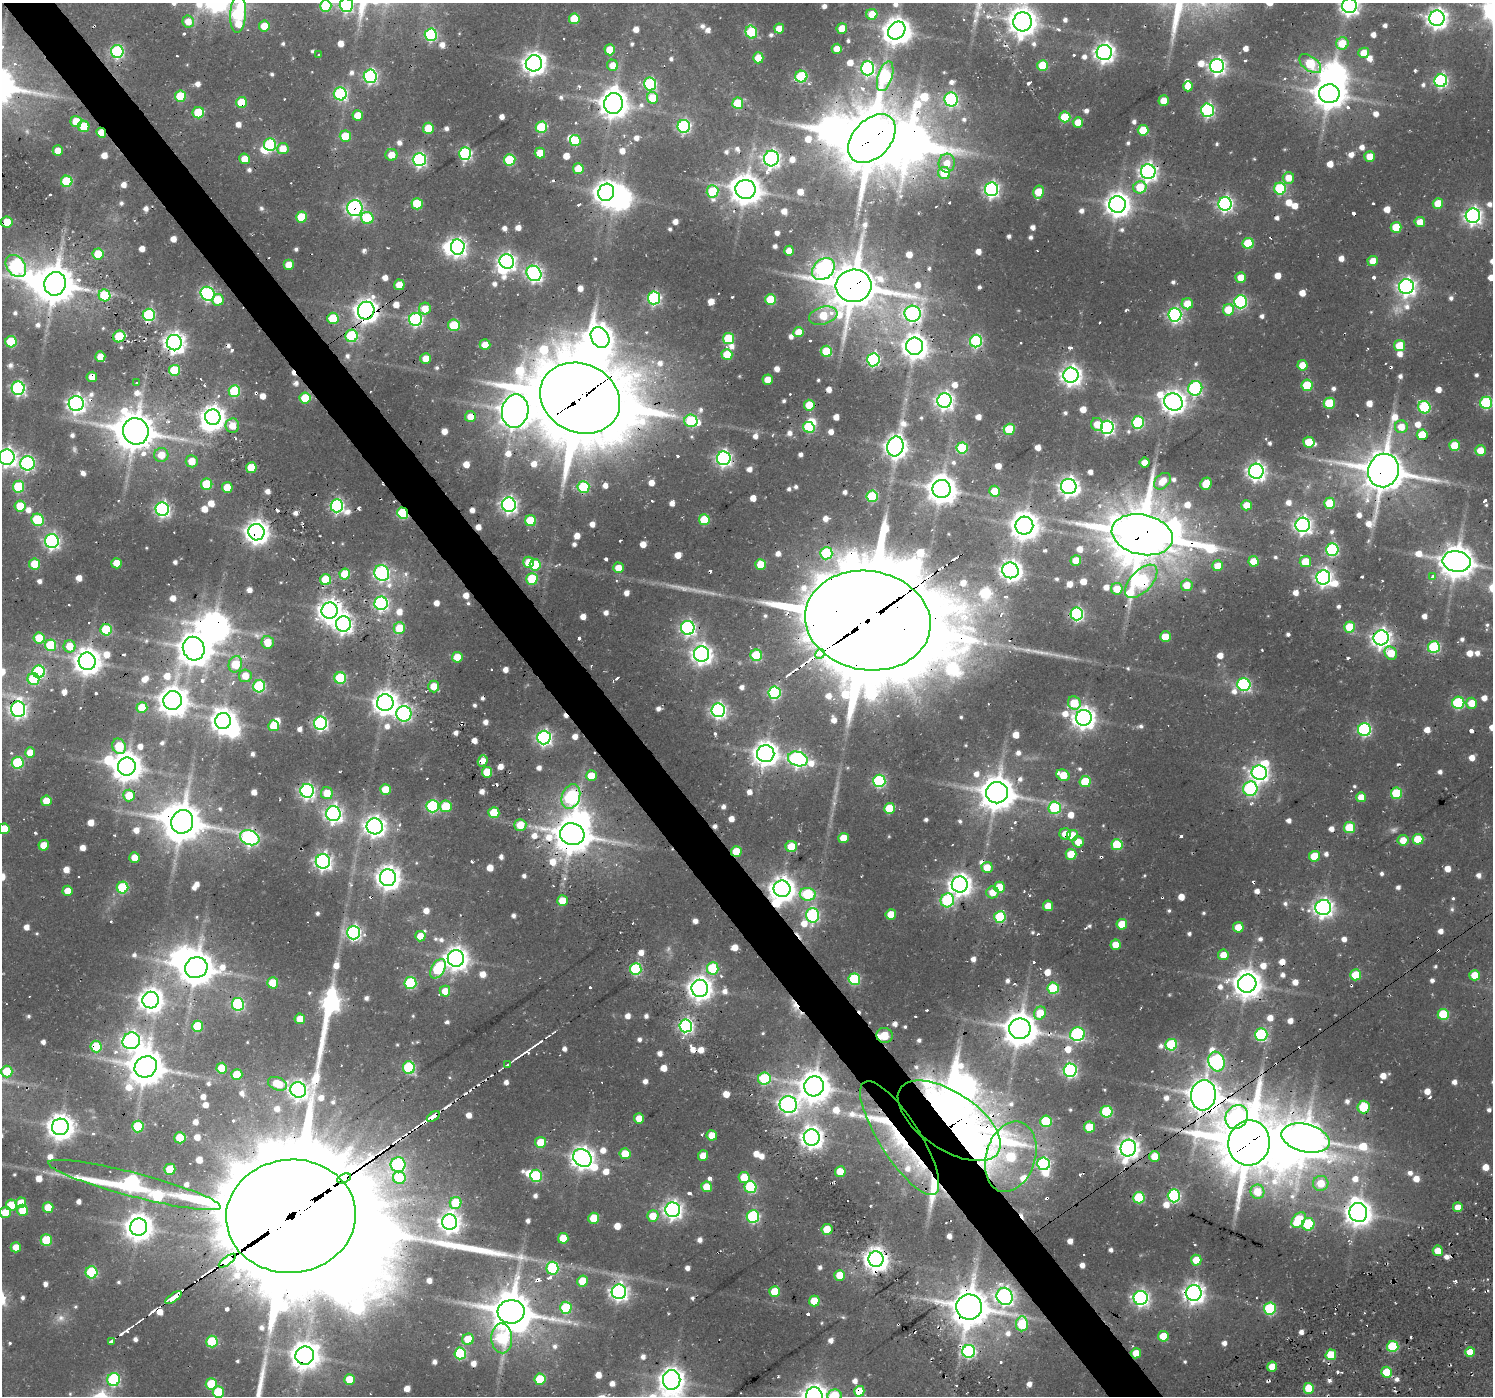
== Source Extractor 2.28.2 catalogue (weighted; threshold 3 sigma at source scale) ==
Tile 11 of 4 x 4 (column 3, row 3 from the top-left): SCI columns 3213-4703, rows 1599-2992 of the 6194 x 6150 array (HDU 1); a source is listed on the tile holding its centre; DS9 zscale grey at full resolution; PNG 1495 x 1398 px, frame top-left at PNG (2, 3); each listed source drawn as its Kron ellipse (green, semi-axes under 4 px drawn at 4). Shown black and unused: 4% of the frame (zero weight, under 2 of 3 exposures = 8% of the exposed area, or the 3 px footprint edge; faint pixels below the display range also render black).
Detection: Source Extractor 2.28.2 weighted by HDU 2 'WHT'; one run over the whole footprint, this tile lists its part. Background 0.0462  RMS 0.0054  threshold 0.0243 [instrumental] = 3 sigma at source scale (4.5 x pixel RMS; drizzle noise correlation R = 1.50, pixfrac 1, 0.0396/0.0396 arcsec/px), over >= 5 px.
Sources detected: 1153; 8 too faint to see at this stretch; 32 inside a brighter object's white glare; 56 cosmic-ray / hot-pixel residue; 9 long thin detections or spike segments (spike, bleed or trail) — neither listed nor drawn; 13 inside a brighter listed object's ellipse — not listed separately; of the other 1035, all 500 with FLUX_AUTO >= 7.31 (the completeness limit of this list) listed and drawn (535 fainter detections not listed), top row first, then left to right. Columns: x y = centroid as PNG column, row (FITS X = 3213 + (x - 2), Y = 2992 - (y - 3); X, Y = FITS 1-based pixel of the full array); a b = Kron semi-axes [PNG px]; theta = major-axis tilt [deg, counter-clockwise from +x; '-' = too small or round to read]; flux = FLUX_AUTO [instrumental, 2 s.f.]
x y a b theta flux
346 5 7 6 - 96
326 6 6 5 - 34
1349 6 7 7 - 260
238 14 19 8 87 86
872 14 5 5 - 13
1437 18 8 7 - 340
574 19 5 5 - 20
188 21 6 6 - 8
1023 22 9 9 - 750
264 26 5 5 - 11
779 28 5 5 - 8
842 28 5 5 - 11
897 30 10 8 47 640
751 32 6 5 - 38
431 35 6 6 - 71
1342 43 6 6 - 14
837 49 5 5 - 8.7
610 50 5 5 - 15
117 51 6 6 - 85
1104 53 7 7 - 300
1364 53 5 5 - 11
319 54 3 3 - 7.9
758 58 5 5 - 11
534 63 8 8 - 440
1310 64 13 7 -37 34
613 65 5 5 - 7.3
1043 65 5 5 - 23
1217 66 7 7 - 200
868 68 7 6 - 120
370 76 7 6 - 110
801 76 6 6 - 49
885 76 15 7 72 56
1441 81 6 6 - 100
650 84 6 6 - 76
1188 86 5 5 - 8.4
340 94 6 6 - 79
1329 94 10 9 - 850
180 96 5 5 - 25
653 98 6 5 - 16
951 99 7 6 - 88
1164 101 5 5 - 9.8
241 102 5 5 - 17
613 103 10 9 - 810
738 103 5 5 - 24
1208 110 6 6 - 98
198 113 6 5 - 24
358 115 5 5 - 12
1065 117 5 5 - 24
76 121 6 5 - 13
1078 122 5 5 - 9
84 126 6 5 - 21
684 126 6 6 - 95
541 127 6 5 - 38
428 128 5 5 - 17
1143 130 5 5 - 18
101 133 5 4 - 11
345 136 5 5 - 17
872 139 28 18 48 3500
575 140 5 5 - 25
270 145 6 6 - 61
283 148 5 5 - 9.9
58 151 5 5 - 8.1
465 153 6 6 - 100
540 153 5 5 - 11
391 155 6 6 - 8.7
1370 156 5 5 - 9.9
771 158 8 7 - 200
245 159 5 5 - 9.3
419 159 6 6 - 120
510 160 6 5 - 40
947 163 9 8 - 7.9
578 169 5 5 - 15
1148 172 7 7 - 230
944 173 6 6 - 18
1288 178 6 6 - 7.6
67 181 5 5 - 36
1140 187 6 6 - 18
745 189 10 9 - 920
991 189 7 6 - 170
1280 189 6 6 - 51
712 191 6 6 - 28
606 192 9 8 - 470
1038 192 6 5 - 16
1438 203 5 5 - 13
417 204 5 5 - 24
1117 204 8 8 - 530
1225 204 7 6 - 160
355 208 8 8 - 150
1473 216 7 7 - 220
301 217 5 5 - 21
367 218 6 6 - 32
7 222 6 5 - 14
1420 222 5 5 - 7.9
1396 227 5 5 - 18
1248 243 5 5 - 29
458 247 8 7 - 210
789 251 5 5 - 8.4
98 254 5 5 - 16
507 261 7 7 - 240
1373 261 5 5 - 10
289 265 5 5 - 9.5
16 266 12 9 -51 120
823 269 12 9 44 170
534 273 8 7 - 170
1241 277 5 5 - 9.9
55 284 12 11 - 1500
399 285 5 5 - 10
854 286 18 16 5 2100
1406 287 7 7 - 240
208 294 7 6 - 120
104 295 6 5 - 29
654 298 6 6 - 92
218 300 6 6 - 12
771 300 5 5 - 25
1240 302 6 6 - 87
1187 304 5 5 - 12
425 309 6 6 - 9.4
1228 310 6 5 - 18
366 311 9 8 - 500
913 314 8 8 - 160
149 315 6 6 - 77
1175 315 7 6 - 140
823 316 14 8 16 20
333 318 6 5 - 24
416 319 6 6 - 100
454 325 6 5 - 29
798 332 5 5 - 8
119 336 6 5 - 27
352 336 6 6 - 55
600 337 11 8 -58 560
728 338 5 5 - 30
976 341 6 6 - 82
11 342 6 5 - 31
174 343 8 7 - 360
485 345 5 5 - 11
915 346 9 8 - 540
1400 346 5 5 - 18
826 351 6 5 - 23
727 355 5 5 - 21
100 357 5 5 - 7.5
426 359 5 5 - 8.8
873 360 6 6 - 100
1302 365 5 5 - 10
174 370 5 5 - 32
1071 375 7 7 - 340
92 377 5 5 - 8.2
768 380 5 5 - 8.7
137 383 3 3 - 7.9
1307 385 6 5 - 27
18 388 7 6 - 110
1195 388 7 7 - 91
234 391 6 6 - 39
305 398 5 5 - 19
580 398 41 34 -25 6500
944 401 7 7 - 240
1173 402 9 8 - 470
1329 403 5 5 - 24
1486 403 6 6 - 61
76 404 7 7 - 250
809 405 5 5 - 15
1424 407 6 6 - 52
515 411 17 13 79 1100
470 416 5 5 - 7.5
213 417 8 7 - 490
691 421 6 6 - 38
1138 422 6 6 - 65
1097 424 6 6 - 9
232 426 7 7 - 9
809 427 6 5 - 33
1107 427 6 6 - 130
1401 427 6 6 - 9.2
1009 429 5 5 - 24
136 431 13 12 - 1500
1422 435 5 5 - 17
1309 442 5 5 - 16
1454 445 5 5 - 15
895 446 10 8 75 400
962 448 6 5 - 38
1480 450 5 5 - 9.4
161 455 7 7 - 8.7
7 457 7 7 - 270
724 458 7 6 - 170
192 461 6 6 - 8.9
27 463 7 7 - 110
1145 463 5 5 - 7.9
251 468 5 5 - 17
1383 470 17 15 72 1800
1256 471 7 7 - 260
1162 481 10 6 45 9.9
207 484 6 5 - 32
1206 484 6 5 - 16
1069 486 7 7 - 300
18 487 6 6 - 38
227 487 5 5 - 12
583 487 6 6 - 47
942 489 9 9 - 820
995 491 5 5 - 13
872 496 6 5 - 46
1330 503 5 5 - 24
509 505 7 7 - 200
1246 505 5 5 - 8.3
20 506 5 5 - 13
337 506 6 6 - 110
162 509 7 6 - 150
403 513 6 5 - 49
38 520 6 6 - 38
704 520 5 5 - 24
530 521 5 5 - 29
1303 525 7 7 - 230
1024 526 9 9 - 770
256 532 8 8 - 490
1142 535 31 20 -12 3100
52 541 7 6 - 160
1332 550 6 6 - 81
826 553 6 6 - 50
1076 560 5 5 - 8.8
1254 561 5 5 - 12
1457 561 14 10 -9 1200
529 562 5 5 - 11
1305 562 5 5 - 13
117 563 5 5 - 8.2
35 564 5 5 - 18
761 564 5 5 - 12
535 565 6 5 - 19
1218 566 5 5 - 11
618 568 5 5 - 8
1010 570 8 8 - 340
382 573 8 7 - 160
345 574 5 5 - 19
1433 576 4 3 - 9.5
1323 577 7 7 - 220
532 579 6 5 - 30
326 580 5 5 - 22
1141 581 20 10 46 100
1187 585 6 6 - 9.5
1117 589 6 5 - 11
381 603 7 6 - 130
330 611 8 8 - 460
1077 614 6 6 - 110
868 621 63 49 -9 14000
343 624 8 7 - 260
1349 627 5 5 - 18
399 628 6 6 - 15
688 628 7 6 - 150
106 630 6 5 - 32
1165 637 5 5 - 12
39 638 5 5 - 15
1381 638 7 7 - 300
268 642 6 6 - 11
51 645 5 5 - 33
70 646 6 6 - 11
1434 647 6 6 - 51
194 649 12 10 -67 1000
1391 653 7 6 - 12
702 654 8 7 - 330
820 654 5 4 - 260
756 655 6 5 - 30
457 657 5 5 - 11
87 661 9 8 - 670
235 664 8 6 70 18
39 672 6 6 - 72
245 676 6 6 - 8
340 678 6 6 - 45
33 679 6 6 - 37
1244 684 6 6 - 90
259 686 6 6 - 60
434 686 6 5 - 8.6
774 693 6 6 - 72
173 701 9 9 - 800
385 703 8 8 - 530
1074 703 7 6 - 18
1458 703 6 6 - 63
1472 703 5 5 - 9.5
142 707 5 5 - 12
18 709 8 7 - 200
718 710 7 7 - 170
404 714 8 7 - 140
1084 718 8 8 - 430
223 721 8 7 - 500
321 723 6 6 - 130
274 726 5 5 - 14
1364 729 6 6 - 98
544 738 7 6 - 170
119 746 8 6 -64 25
30 753 5 5 - 7.7
766 754 8 8 - 550
798 759 10 7 -17 190
483 761 6 4 73 7.5
18 763 6 6 - 46
127 766 9 9 - 860
487 772 5 5 - 16
1259 773 7 7 - 240
1063 775 7 5 -25 13
591 776 5 5 - 12
879 781 6 6 - 70
1085 782 5 5 - 24
386 789 5 5 - 13
1250 789 7 7 - 80
307 791 7 6 - 160
327 793 6 6 - 11
997 793 11 10 - 1200
1397 793 5 5 - 32
129 795 6 6 - 13
571 797 13 9 71 90
1361 797 5 5 - 7.8
46 801 5 5 - 9.9
432 806 6 6 - 77
446 806 6 6 - 24
889 808 5 5 - 19
1055 808 6 6 - 44
494 813 5 5 - 19
333 814 7 7 - 230
182 822 12 11 - 1500
520 825 6 6 - 10
375 826 8 8 - 370
1349 828 5 5 - 27
4 829 5 5 - 9.9
572 834 12 11 - 1400
1065 834 6 5 - 8.4
1072 835 5 5 - 14
250 838 10 7 -20 170
843 838 5 5 - 10
1418 839 5 5 - 17
1403 840 5 5 - 8
1078 842 6 5 - 8
44 845 5 5 - 9.3
1117 845 5 5 - 33
791 846 5 5 - 13
736 851 5 5 - 12
1071 854 5 5 - 15
1314 856 5 5 - 15
134 858 5 5 - 8.5
323 861 7 7 - 210
987 867 5 5 - 8.3
388 878 8 8 - 520
960 884 8 8 - 420
999 887 5 5 - 15
122 888 6 5 - 43
782 889 8 8 - 560
68 891 5 5 - 8.8
993 892 6 6 - 8
808 894 8 6 -8 47
947 900 7 6 - 63
562 901 5 5 - 11
1048 906 5 5 - 8.7
1323 907 8 7 - 280
891 914 5 5 - 13
812 915 7 6 - 83
1000 917 6 6 - 42
1122 924 5 5 - 13
1238 927 5 5 - 12
353 933 7 6 - 150
420 936 5 5 - 7.5
1116 945 5 5 - 9
1223 955 5 5 - 7.7
456 958 8 8 - 480
196 968 11 10 - 1200
713 968 6 5 - 35
438 969 11 6 59 39
636 969 6 6 - 59
1356 975 5 5 - 18
1475 975 5 5 - 11
854 979 6 6 - 49
273 983 5 5 - 16
410 983 6 6 - 50
1247 984 9 9 - 790
700 988 8 8 - 490
1053 988 6 5 - 37
445 991 5 5 - 7.9
151 1000 8 8 - 500
238 1004 6 6 - 72
1040 1013 7 6 - 15
1443 1014 6 5 - 31
300 1019 5 5 - 8.8
198 1026 6 5 - 29
686 1026 6 6 - 130
1020 1029 11 10 - 1100
1077 1034 7 6 - 86
885 1035 8 7 - 22
1261 1035 6 6 - 66
131 1041 9 8 - 240
1171 1045 6 6 - 43
96 1047 6 5 - 28
1217 1062 10 8 -72 110
508 1065 3 3 - 67
146 1067 11 10 - 1300
222 1068 5 5 - 13
409 1068 6 6 - 57
1070 1070 6 6 - 120
7 1071 6 5 - 16
237 1074 5 5 - 13
764 1079 6 6 - 47
277 1084 10 6 -21 11
814 1086 10 9 - 1000
298 1090 8 7 - 260
1203 1095 15 12 83 1200
788 1105 8 8 - 250
1364 1107 6 6 - 24
1107 1112 6 6 - 47
433 1117 7 3 33 730
1237 1117 12 10 57 140
639 1118 5 5 - 8
949 1121 58 28 -34 1300
1046 1121 6 5 - 32
138 1126 6 5 - 29
60 1127 8 8 - 620
1089 1127 5 5 - 17
712 1135 5 5 - 9.9
180 1138 5 5 - 16
812 1138 8 8 - 390
900 1138 66 20 -58 53
1306 1138 25 14 -14 1300
540 1142 5 5 - 12
1249 1143 22 21 - 3100
1128 1148 8 7 - 390
625 1154 5 5 - 16
703 1156 5 5 - 9.9
1154 1156 5 5 - 8.8
1011 1157 36 24 73 64
582 1158 10 8 -38 450
1043 1164 6 6 - 90
398 1165 7 7 - 75
170 1169 5 5 - 19
840 1172 5 5 - 10
536 1176 6 6 - 49
744 1177 5 5 - 14
344 1178 7 4 25 1200
399 1178 6 6 - 22
1321 1183 7 7 - 12
135 1185 89 12 -15 280
707 1187 5 5 - 12
750 1187 6 6 - 55
1257 1192 7 7 - 13
1174 1196 6 6 - 87
1139 1198 6 5 - 38
21 1203 5 5 - 9.4
456 1203 6 5 - 18
11 1205 5 5 - 14
48 1207 5 5 - 12
1458 1207 5 5 - 7.5
23 1210 6 5 - 17
673 1210 7 7 - 270
1358 1212 9 9 - 650
5 1213 5 5 - 12
291 1216 65 56 5 34000
653 1216 5 5 - 11
753 1217 6 6 - 73
594 1218 5 5 - 14
1299 1220 9 6 52 30
450 1222 8 7 - 350
1308 1224 6 6 - 37
139 1227 8 8 - 700
827 1229 5 5 - 10
563 1238 5 5 - 13
46 1240 6 5 - 24
16 1247 5 5 - 7.3
1438 1251 5 5 - 9.8
876 1259 8 7 - 550
1196 1260 5 5 - 11
227 1261 10 4 35 1700
552 1268 6 6 - 48
91 1272 6 6 - 44
840 1275 5 5 - 11
582 1281 5 5 - 14
775 1291 5 5 - 15
619 1292 7 7 - 260
1194 1293 8 7 - 380
1005 1296 9 8 - 260
173 1298 9 3 35 1100
1141 1298 7 7 - 190
814 1301 5 5 - 13
969 1307 13 12 - 1400
566 1308 6 6 - 33
1270 1309 6 6 - 48
511 1312 13 12 - 1900
1022 1324 7 6 - 31
1163 1336 5 5 - 12
502 1338 15 10 -87 42
468 1339 6 5 - 14
212 1341 6 5 - 32
111 1342 3 3 - 60
1393 1346 5 5 - 34
969 1351 6 6 - 86
1470 1352 5 5 - 12
460 1353 6 6 - 44
1136 1353 5 5 - 9
1331 1355 5 5 - 18
305 1356 9 9 - 770
1272 1367 5 5 - 9.1
1386 1372 5 5 - 17
349 1379 5 5 - 11
540 1379 5 5 - 27
114 1380 6 6 - 72
672 1380 10 8 -89 600
211 1384 6 5 - 26
1309 1388 5 5 - 19
859 1391 5 5 - 15
218 1392 6 5 - 22
814 1396 9 8 - 490
835 1396 7 6 - 31
Overlapping masked pixels (flux is a lower limit): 85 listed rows (the first 20) at x y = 1310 64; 885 76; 241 102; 613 103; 101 133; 872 139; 1148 172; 355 208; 7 222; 55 284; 854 286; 104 295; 366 311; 913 314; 119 336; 352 336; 174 343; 915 346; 873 360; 92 377
Isophote crosses this tile's border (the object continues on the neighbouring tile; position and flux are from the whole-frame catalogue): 12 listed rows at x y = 346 5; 326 6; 1349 6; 238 14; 1023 22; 7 222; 7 457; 4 829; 135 1185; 672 1380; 814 1396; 835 1396